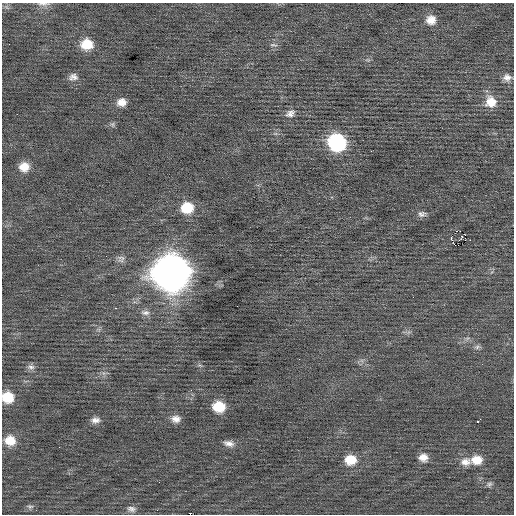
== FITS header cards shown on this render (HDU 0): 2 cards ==
NAXIS1  =                  512 / Axis length
NAXIS2  =                  512 / Axis length

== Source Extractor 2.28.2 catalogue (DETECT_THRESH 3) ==
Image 512 x 512 px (HDU 0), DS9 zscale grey, 1 PNG px = 1 image px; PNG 516 x 516 px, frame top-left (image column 1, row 512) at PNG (2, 3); no overlay
Background 0.013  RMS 0.75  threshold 2.25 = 3 sigma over >= 5 px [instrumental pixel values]
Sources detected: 43; all 43 listed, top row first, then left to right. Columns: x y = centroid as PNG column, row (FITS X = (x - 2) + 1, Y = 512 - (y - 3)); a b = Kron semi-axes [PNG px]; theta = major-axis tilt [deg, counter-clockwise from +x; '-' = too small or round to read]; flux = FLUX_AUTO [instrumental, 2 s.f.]
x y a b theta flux
43 4 17 4 -2 200
431 20 12 11 - 510
87 44 12 11 - 1000
273 45 12 4 -10 110
73 77 12 9 12 280
507 77 10 8 -8 290
122 102 10 9 - 440
491 102 14 14 - 800
290 113 13 9 29 300
112 124 7 5 -73 110
337 142 13 12 - 6300
24 167 11 10 - 630
187 208 12 11 - 1400
422 214 11 7 3 200
456 231 4 2 - 140
460 231 2 2 - 820
465 235 2 2 - 400
451 238 4 3 - 980
470 240 2 2 - 330
458 245 2 2 - 160
121 259 11 10 - 230
172 272 18 17 - 78000
237 306 2 2 - 22
115 308 3 3 - 55
145 312 13 7 -4 250
477 347 8 6 4 140
299 359 2 2 - 35
31 367 11 7 -2 200
8 397 11 10 - 1100
219 407 11 10 - 1200
176 419 11 9 -8 350
95 420 11 7 1 270
478 421 4 3 - 850
10 440 12 11 - 810
229 443 13 7 -13 300
423 457 11 10 - 440
350 460 12 10 1 1000
477 460 14 11 3 760
466 462 15 11 7 490
489 484 9 6 44 130
30 507 9 5 3 130
131 509 11 8 -9 220
190 512 4 2 - 130
At the frame edge (FLAGS 8, measured only in part): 3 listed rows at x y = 43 4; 8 397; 190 512